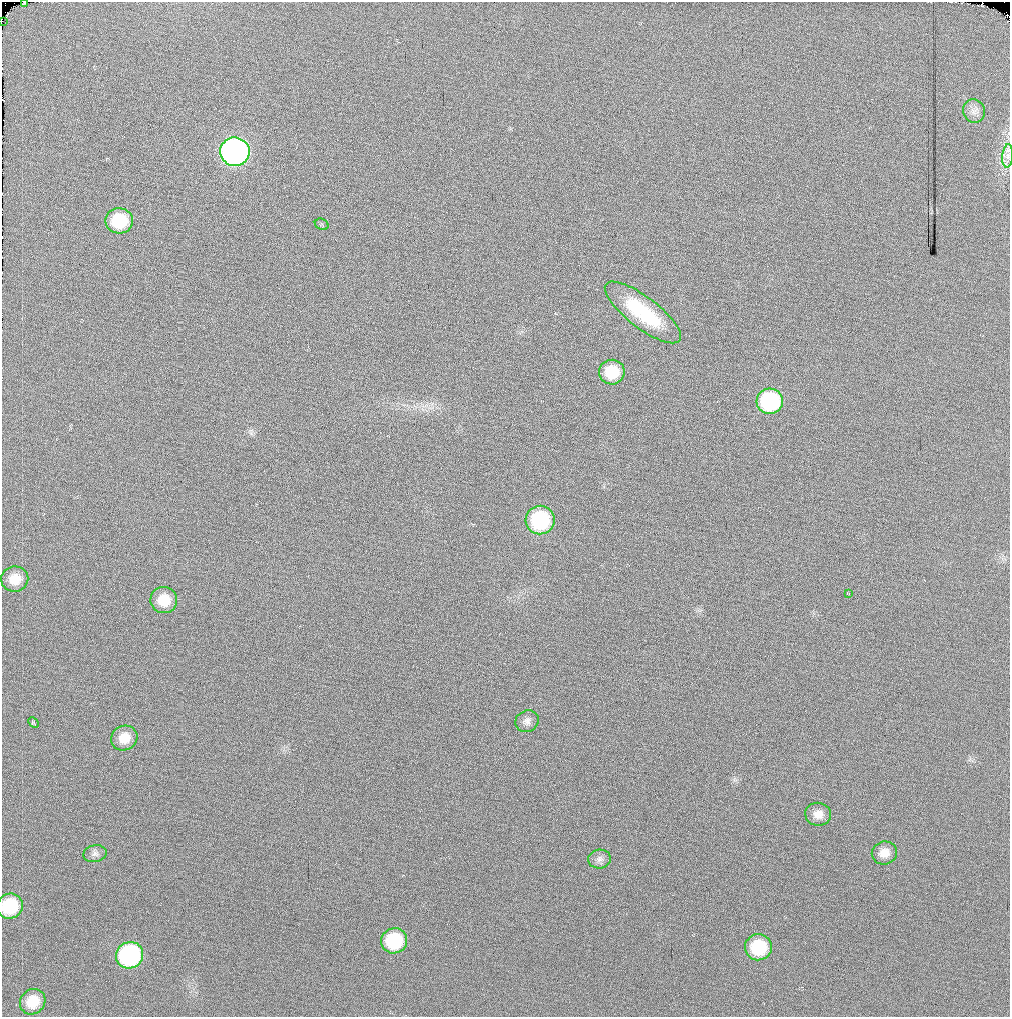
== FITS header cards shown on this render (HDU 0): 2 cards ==
NAXIS1  =                 1008
NAXIS2  =                 1015

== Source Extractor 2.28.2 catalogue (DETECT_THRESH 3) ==
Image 1008 x 1015 px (HDU 0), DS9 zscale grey, 1 PNG px = 1 image px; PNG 1012 x 1019 px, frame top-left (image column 1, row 1015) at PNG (2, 2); each listed source drawn as its Kron ellipse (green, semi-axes under 4 px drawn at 4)
Background 68.8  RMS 13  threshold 39.4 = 3 sigma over >= 5 px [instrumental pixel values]
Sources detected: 26; all 26 listed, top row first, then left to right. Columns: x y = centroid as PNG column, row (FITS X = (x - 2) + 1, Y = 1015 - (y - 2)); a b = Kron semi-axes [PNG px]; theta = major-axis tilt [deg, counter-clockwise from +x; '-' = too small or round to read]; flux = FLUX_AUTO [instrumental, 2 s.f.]
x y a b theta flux
24 3 4 2 - 2000
2 21 2 2 - 660000
974 111 12 11 - 5600
235 152 15 14 - 420000
1008 156 12 5 86 4500
119 221 14 13 - 40000
322 224 7 5 -26 1500
643 312 46 15 -37 59000
612 372 13 12 - 28000
770 401 13 12 - 96000
540 520 14 14 - 74000
15 579 13 12 - 14000
848 593 4 2 - 440
164 600 13 13 - 19000
527 721 12 10 27 4900
33 723 6 4 -45 1700
124 738 13 12 - 13000
818 814 13 11 -9 8100
884 853 13 11 18 9000
95 854 12 8 11 4200
600 859 11 9 4 4500
10 906 13 12 - 45000
394 941 13 12 - 50000
758 947 13 13 - 44000
130 955 14 13 - 140000
33 1002 13 12 - 18000
At the frame edge (FLAGS 8, measured only in part): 4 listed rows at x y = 24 3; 2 21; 1008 156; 10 906